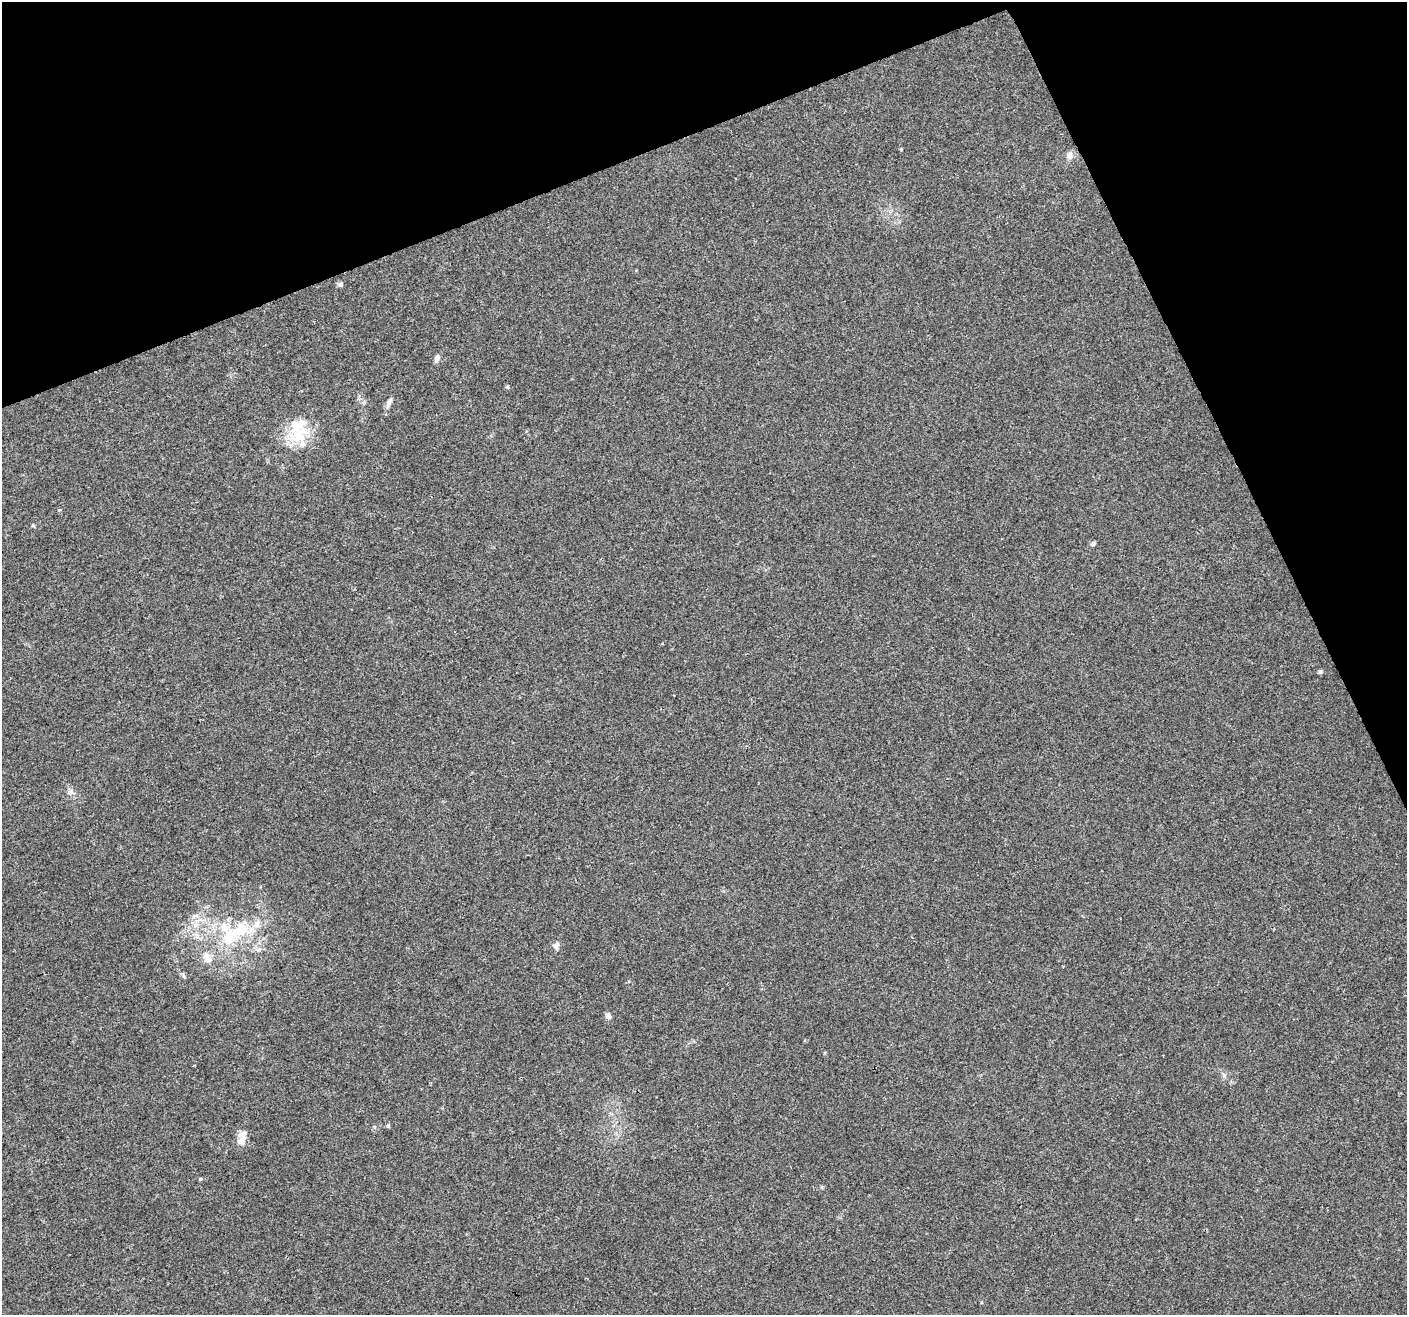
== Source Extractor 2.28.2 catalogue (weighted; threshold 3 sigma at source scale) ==
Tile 3 of 4 x 4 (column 3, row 1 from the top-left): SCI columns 2811-4215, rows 4025-5337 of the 5624 x 5482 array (HDU 1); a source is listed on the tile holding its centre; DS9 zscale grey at full resolution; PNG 1409 x 1317 px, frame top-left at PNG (2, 2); no overlay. Shown black and unused: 20% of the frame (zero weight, under 3 of 4 exposures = <1% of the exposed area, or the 3 px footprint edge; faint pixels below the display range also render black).
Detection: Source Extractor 2.28.2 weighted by HDU 2 'WHT'; one run over the whole footprint, this tile lists its part. Background 0.0295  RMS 0.0046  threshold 0.0208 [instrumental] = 3 sigma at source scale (4.5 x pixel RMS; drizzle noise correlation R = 1.50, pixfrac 1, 0.0396/0.0396 arcsec/px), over >= 5 px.
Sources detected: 24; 5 inside a brighter listed object's ellipse — not listed separately; the other 19 listed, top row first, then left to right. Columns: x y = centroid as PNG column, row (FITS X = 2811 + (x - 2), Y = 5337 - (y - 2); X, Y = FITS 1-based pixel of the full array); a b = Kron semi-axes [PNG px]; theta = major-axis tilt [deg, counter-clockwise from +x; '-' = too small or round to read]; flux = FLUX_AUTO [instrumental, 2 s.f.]
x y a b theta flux
901 149 4 3 - 0.4
1069 155 10 7 72 2.4
340 284 6 6 - 1.4
437 358 9 6 72 1.5
389 403 14 6 68 2.2
301 432 43 20 82 17
33 525 5 4 - 0.58
1093 544 7 5 30 1
1320 672 5 5 - 0.93
70 792 8 7 - 1.6
195 916 8 4 1 1.2
239 931 29 18 32 20
556 946 9 7 -75 1.7
259 949 7 4 2 1
207 957 17 9 -60 4.2
608 1016 7 7 - 1.6
388 1125 5 5 - 0.61
242 1141 11 9 40 3.5
200 1179 4 3 - 0.49
Unlisted compact peaks at least as high as the median listed source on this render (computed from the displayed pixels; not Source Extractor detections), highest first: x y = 507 387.